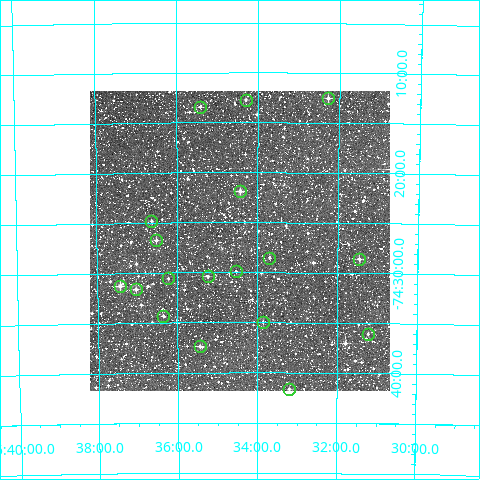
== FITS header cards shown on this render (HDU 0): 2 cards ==
NAXIS1  =                  300
NAXIS2  =                  300

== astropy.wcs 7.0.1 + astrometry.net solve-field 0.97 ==
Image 300 x 300 px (HDU 0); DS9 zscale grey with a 90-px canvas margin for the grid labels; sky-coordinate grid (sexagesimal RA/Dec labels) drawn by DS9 from the SOLVED WCS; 18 Tycho-2 reference stars matched to detected sources circled (green)
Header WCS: RA---TAN/DEC--TAN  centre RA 16:34:27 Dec -74:27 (248.61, -74.45 deg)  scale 6 arcsec/px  FOV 30.0' x 30.0'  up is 0 deg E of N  parity normal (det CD < 0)
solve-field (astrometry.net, Tycho-2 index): VERIFIED the header's WCS against the Tycho-2 star catalogue (18 matches, 0 conflicts) and refined it, rather than solving blind
Solved WCS: RA---TAN-SIP/DEC--TAN-SIP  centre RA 16:34:27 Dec -74:27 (248.61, -74.45 deg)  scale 6.01 arcsec/px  FOV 30.0' x 30.0'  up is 0 deg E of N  parity normal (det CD < 0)
The solver's refit moves the header's centre by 1.9 arcsec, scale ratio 1.001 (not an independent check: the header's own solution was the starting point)
Tycho-2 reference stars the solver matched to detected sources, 18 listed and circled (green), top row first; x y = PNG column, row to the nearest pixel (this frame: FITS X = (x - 90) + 1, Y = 300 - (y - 91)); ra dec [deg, ICRS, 3 dp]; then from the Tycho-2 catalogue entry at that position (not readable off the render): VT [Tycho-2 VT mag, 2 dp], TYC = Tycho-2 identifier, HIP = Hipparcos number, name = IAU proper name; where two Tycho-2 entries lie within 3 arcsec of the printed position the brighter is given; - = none
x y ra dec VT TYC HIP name
328 98 248.068 -74.209 10.59 9286-1945-1 - -
246 100 248.574 -74.212 11.79 9286-1882-1 - -
200 107 248.856 -74.224 11.49 9286-1673-1 - -
240 191 248.610 -74.364 10.71 9286-2103-1 - -
151 221 249.158 -74.413 11.60 9286-2276-1 - -
156 240 249.130 -74.446 11.14 9286-882-1 - -
269 258 248.424 -74.475 11.42 9286-934-1 - -
359 259 247.865 -74.477 11.05 9286-878-1 - -
236 271 248.634 -74.498 12.05 9286-220-1 - -
208 276 248.809 -74.507 10.93 9286-772-1 - -
168 278 249.055 -74.510 11.25 9286-650-1 - -
120 286 249.357 -74.521 10.26 9286-996-1 - -
136 289 249.260 -74.527 10.18 9286-290-1 - -
163 316 249.089 -74.572 11.58 9286-1388-1 - -
263 322 248.463 -74.583 11.63 9286-1140-1 - -
368 334 247.805 -74.601 12.40 9286-306-1 - -
200 346 248.862 -74.623 10.91 9286-1202-1 - -
289 389 248.299 -74.694 11.44 9286-790-1 - -